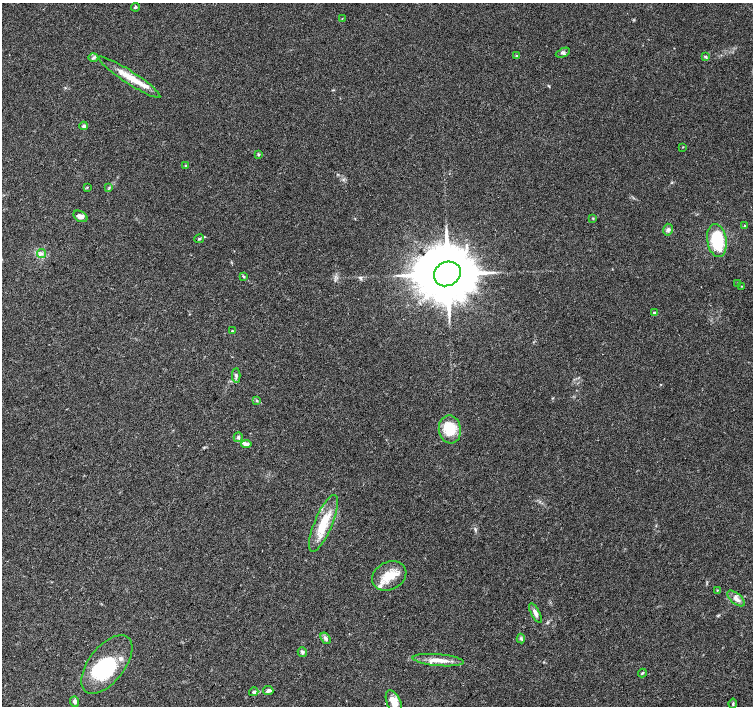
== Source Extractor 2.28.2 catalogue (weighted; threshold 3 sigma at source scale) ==
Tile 7 of 4 x 4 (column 3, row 2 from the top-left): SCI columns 3012-4513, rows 3048-4454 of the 6016 x 6028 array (HDU 1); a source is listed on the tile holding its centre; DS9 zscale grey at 2 x 2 block average (1 PNG px = mean of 2 x 2 image px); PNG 755 x 708 px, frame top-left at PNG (2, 3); each listed source drawn as its Kron ellipse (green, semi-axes under 4 px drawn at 4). Shown black and unused: <1% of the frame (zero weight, under 3 of 4 exposures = <1% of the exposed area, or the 3 px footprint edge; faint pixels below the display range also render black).
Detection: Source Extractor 2.28.2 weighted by HDU 2 'WHT'; one run over the whole footprint, this tile lists its part. Background 0.0466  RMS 0.0039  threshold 0.0176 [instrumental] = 3 sigma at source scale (4.5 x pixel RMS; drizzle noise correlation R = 1.50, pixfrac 1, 0.0396/0.0396 arcsec/px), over >= 5 px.
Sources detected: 55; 1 inside a brighter object's white glare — neither listed nor drawn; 7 inside a brighter listed object's ellipse — not listed separately; the other 47 listed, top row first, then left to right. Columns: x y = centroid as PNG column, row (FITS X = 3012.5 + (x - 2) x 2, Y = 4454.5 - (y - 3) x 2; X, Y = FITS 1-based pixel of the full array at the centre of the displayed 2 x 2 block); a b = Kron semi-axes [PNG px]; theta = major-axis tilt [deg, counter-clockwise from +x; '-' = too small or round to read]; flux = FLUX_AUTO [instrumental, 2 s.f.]
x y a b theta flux
135 7 4 3 - 1.4
342 19 3 2 - 0.43
563 53 7 3 23 1.9
516 56 4 3 - 0.78
93 57 5 4 - 1.7
705 57 4 3 - 1.1
129 77 36 6 -33 18
84 126 4 4 - 2.1
683 147 3 2 - 0.45
258 155 3 3 - 1.1
186 166 4 3 - 0.97
87 187 3 2 - 0.68
109 188 3 2 - 0.86
80 216 7 5 -32 3.5
593 218 3 2 - 0.7
744 226 3 2 - 0.6
668 230 6 5 - 2.5
199 239 5 3 - 1.2
717 240 16 9 -81 47
41 254 4 3 - 1.8
447 274 14 12 29 9600
243 276 4 3 - 0.85
738 283 3 2 - 0.88
741 286 2 2 - 0.38
654 313 3 3 - 1.1
232 331 4 3 - 0.85
236 375 7 4 87 2.5
257 400 3 2 - 0.81
450 429 14 11 -80 25
238 437 5 4 - 1.9
246 444 5 3 - 4.1
323 523 30 9 67 27
389 576 18 13 28 19
717 590 3 2 - 0.52
736 598 10 5 -40 5.6
535 613 11 4 -63 4.4
326 638 6 4 -57 2.7
521 638 5 3 - 1.5
302 652 5 4 - 1.9
438 660 25 6 -5 12
107 664 34 18 52 66
642 673 4 2 - 0.91
268 690 5 4 - 2.6
254 692 5 4 - 1.8
75 702 5 4 - 1.9
394 702 13 7 -65 11
733 703 5 3 - 1.1
Isophote crosses this tile's border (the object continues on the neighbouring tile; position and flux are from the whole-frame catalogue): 1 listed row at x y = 394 702
Diffuse or blended objects may show on this block-average render without a row.